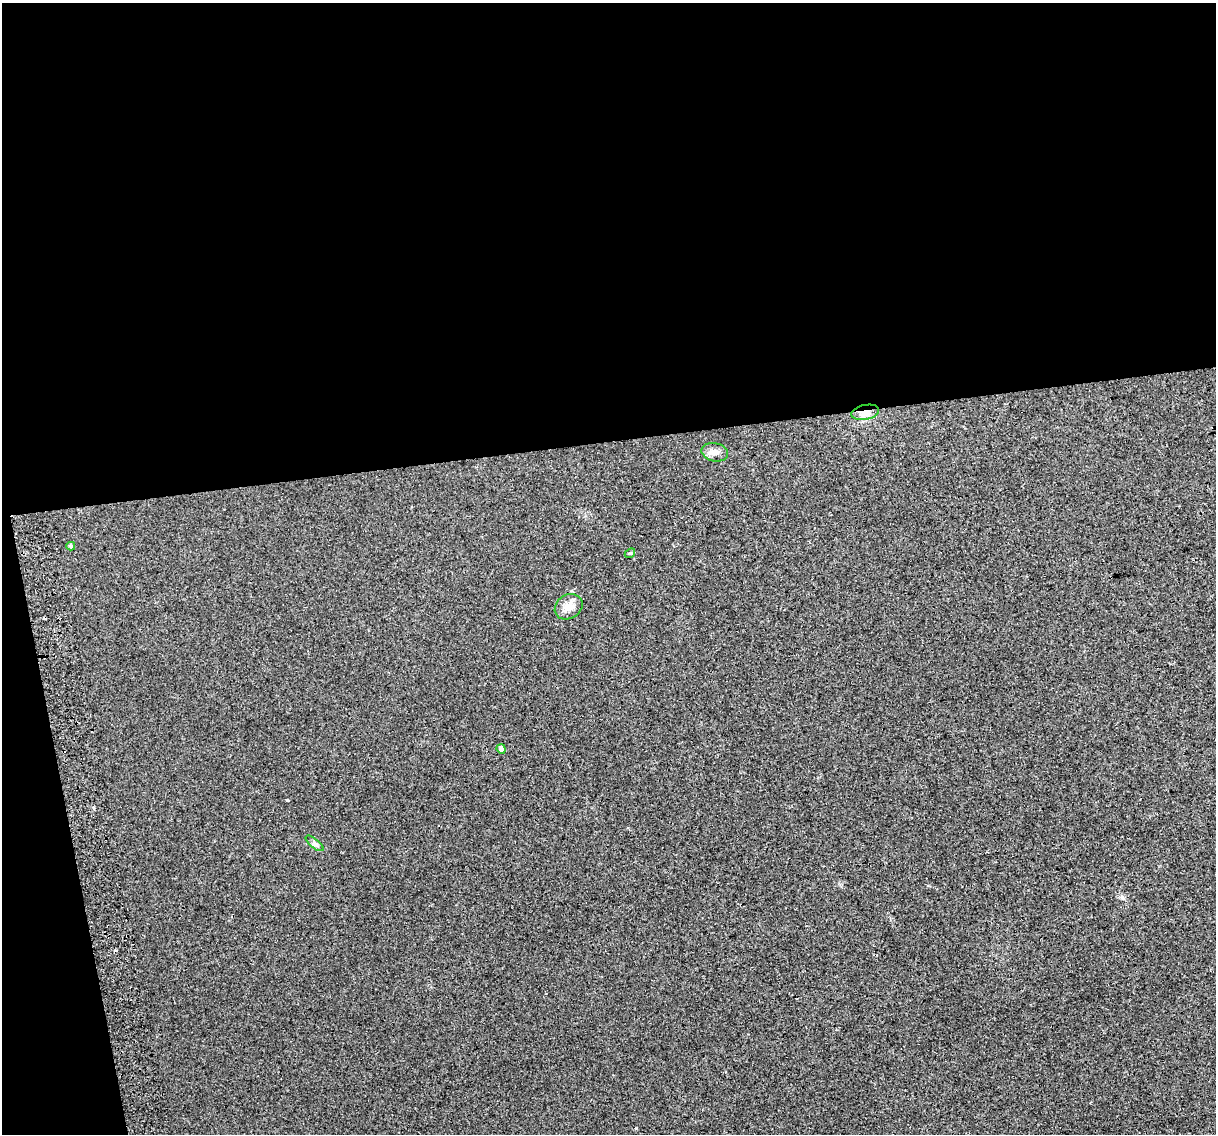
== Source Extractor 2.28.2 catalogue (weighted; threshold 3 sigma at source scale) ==
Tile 1 of 4 x 4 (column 1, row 1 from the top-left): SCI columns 42-1255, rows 3475-4606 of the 4939 x 4638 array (HDU 1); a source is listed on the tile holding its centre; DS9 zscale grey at full resolution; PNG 1218 x 1136 px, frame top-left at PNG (2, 3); each listed source drawn as its Kron ellipse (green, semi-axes under 4 px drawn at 4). Shown black and unused: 42% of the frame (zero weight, under 2 of 3 exposures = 2% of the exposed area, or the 3 px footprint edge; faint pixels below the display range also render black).
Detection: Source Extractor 2.28.2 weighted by HDU 2 'WHT'; one run over the whole footprint, this tile lists its part. Background 0.0216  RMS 0.0096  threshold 0.0433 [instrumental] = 3 sigma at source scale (4.5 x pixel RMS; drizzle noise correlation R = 1.50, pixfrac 1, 0.0396/0.0396 arcsec/px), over >= 5 px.
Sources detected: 10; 3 cosmic-ray / hot-pixel residue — neither listed nor drawn; the other 7 listed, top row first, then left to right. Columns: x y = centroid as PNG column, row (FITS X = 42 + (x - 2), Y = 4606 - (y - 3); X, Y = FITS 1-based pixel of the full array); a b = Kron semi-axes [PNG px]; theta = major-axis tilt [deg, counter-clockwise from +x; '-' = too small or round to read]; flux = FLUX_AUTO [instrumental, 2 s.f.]
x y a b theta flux
865 412 14 7 12 8
715 452 13 9 -13 5.3
71 546 4 4 - 1.8
630 553 5 4 - 1.2
569 607 15 12 32 8.9
501 749 5 4 - 3.7
314 843 11 4 -40 2.5
Overlapping masked pixels (flux is a lower limit): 1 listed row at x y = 865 412